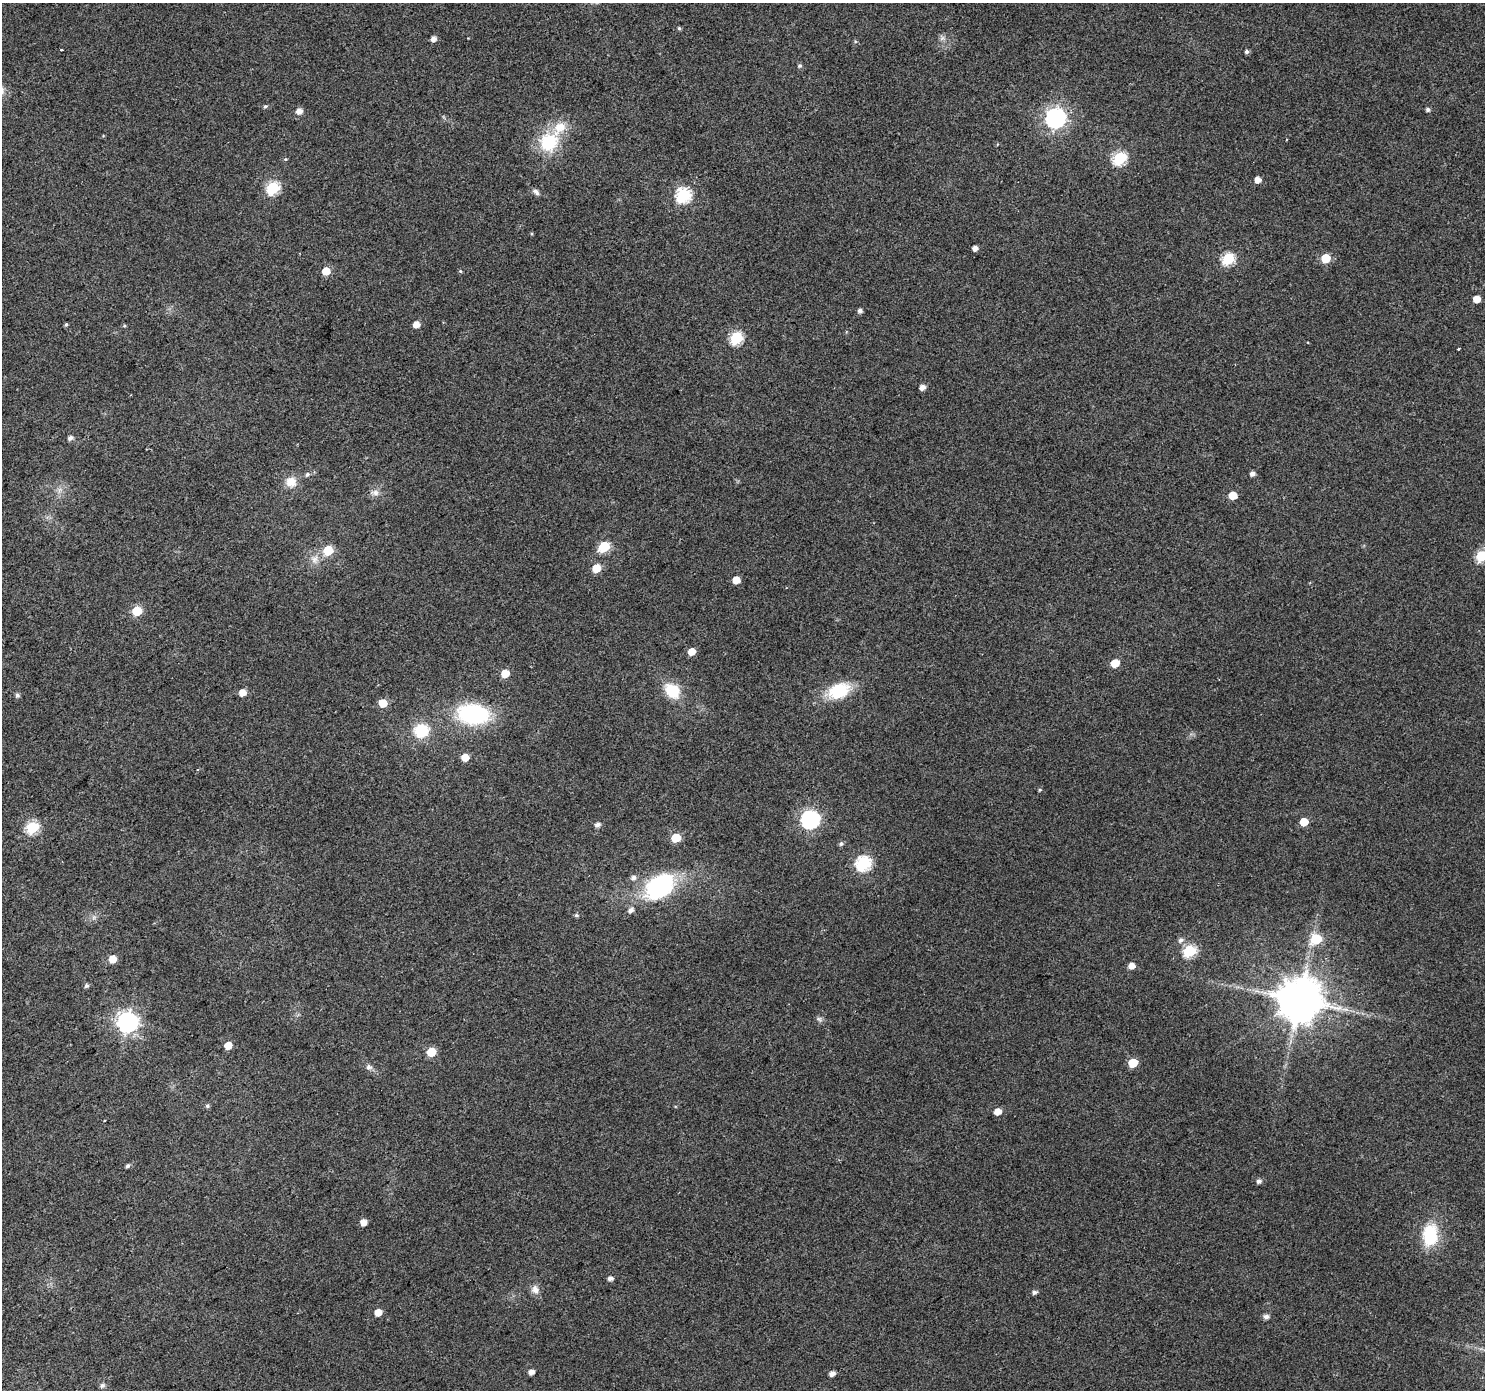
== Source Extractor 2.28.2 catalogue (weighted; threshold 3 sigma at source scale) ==
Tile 7 of 4 x 4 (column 3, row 2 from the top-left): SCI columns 2972-4454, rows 2964-4351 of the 5938 x 5863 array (HDU 1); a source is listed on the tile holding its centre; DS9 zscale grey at full resolution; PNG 1487 x 1392 px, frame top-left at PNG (2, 3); no overlay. Shown black and unused: <1% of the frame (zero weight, under 2 of 3 exposures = <1% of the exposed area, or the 3 px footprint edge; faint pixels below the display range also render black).
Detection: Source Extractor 2.28.2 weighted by HDU 2 'WHT'; one run over the whole footprint, this tile lists its part. Background 0.0767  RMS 0.0077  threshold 0.0348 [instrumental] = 3 sigma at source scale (4.5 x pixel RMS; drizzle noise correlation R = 1.50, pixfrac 1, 0.0396/0.0396 arcsec/px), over >= 5 px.
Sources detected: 95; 1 long thin detection or spike segment (spike, bleed or trail) — not listed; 1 inside a brighter listed object's ellipse — not listed separately; the other 93 listed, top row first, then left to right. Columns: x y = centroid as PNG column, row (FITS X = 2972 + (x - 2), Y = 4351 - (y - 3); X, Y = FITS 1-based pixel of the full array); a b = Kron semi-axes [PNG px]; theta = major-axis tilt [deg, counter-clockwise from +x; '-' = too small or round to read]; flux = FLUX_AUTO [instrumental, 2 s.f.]
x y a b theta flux
679 28 5 4 - 1.2
433 38 5 5 - 4.5
942 38 8 5 45 2.2
61 50 3 3 - 1.7
1247 52 5 4 - 2.1
800 66 5 5 - 1.5
265 106 5 4 - 1.3
1428 110 5 4 - 2.1
299 111 6 5 - 5.4
1056 118 8 7 - 370
549 142 21 19 52 39
1120 158 7 6 - 87
285 159 5 4 - 0.87
1258 180 5 5 - 6.8
273 188 6 6 - 85
536 192 10 6 -41 2.6
683 195 7 7 - 120
975 248 4 4 - 4.2
1326 258 6 5 - 24
1228 259 6 6 - 69
326 271 5 5 - 15
460 271 5 4 - 0.97
1477 299 5 5 - 10
860 311 5 4 - 2.5
66 324 5 3 - 1.2
416 324 5 5 - 7.2
736 338 6 6 - 83
1458 349 3 2 - 0.71
922 387 5 5 - 4.9
70 438 6 5 - 2.9
307 474 6 5 - 1.6
1252 474 5 4 - 3.3
291 482 14 13 - 9.2
59 490 7 4 71 2.4
375 493 12 8 -7 4.1
1233 495 5 5 - 16
604 546 6 6 - 53
328 550 6 5 - 33
1481 556 6 6 - 62
315 559 12 9 71 5.7
596 568 6 5 - 17
736 580 5 5 - 11
137 611 6 5 - 35
691 652 5 5 - 10
1115 663 6 5 - 16
505 673 5 5 - 15
672 691 16 12 -45 26
838 691 26 16 23 34
242 693 5 5 - 8.8
17 695 5 5 - 2
383 703 6 5 - 14
473 714 26 17 -7 93
421 731 14 12 17 27
465 757 5 5 - 11
1040 790 5 4 - 0.95
810 819 8 7 - 240
1304 822 5 5 - 16
597 825 6 5 - 3.4
32 827 6 6 - 81
676 838 6 5 - 24
841 844 6 6 - 1.9
863 863 7 7 - 140
633 878 7 6 - 2.7
660 886 31 22 37 84
631 910 6 5 - 3.2
576 915 6 4 0 1.4
1316 939 6 6 - 44
1181 940 8 7 - 3.1
1190 951 6 6 - 79
113 959 6 5 - 11
1132 966 6 5 - 6.1
86 986 6 5 - 1.7
1299 1000 12 12 - 3300
819 1019 9 6 -21 2
128 1022 8 8 - 420
228 1046 5 5 - 10
431 1052 6 5 - 28
1133 1063 6 5 - 24
369 1067 9 7 -14 2.7
207 1106 6 5 - 1.4
997 1112 6 5 - 8.7
128 1166 5 4 - 1.7
1259 1181 5 5 - 3.2
363 1222 5 5 - 6.8
1430 1235 25 17 86 37
610 1278 6 4 4 3.1
535 1290 12 10 -73 4.9
1034 1292 6 5 - 2.3
378 1312 5 5 - 11
1266 1317 5 5 - 3.4
531 1372 5 4 - 4.5
832 1374 5 4 - 4.1
102 1386 8 6 43 2
Isophote crosses this tile's border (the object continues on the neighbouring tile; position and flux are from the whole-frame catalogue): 1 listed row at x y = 1481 556